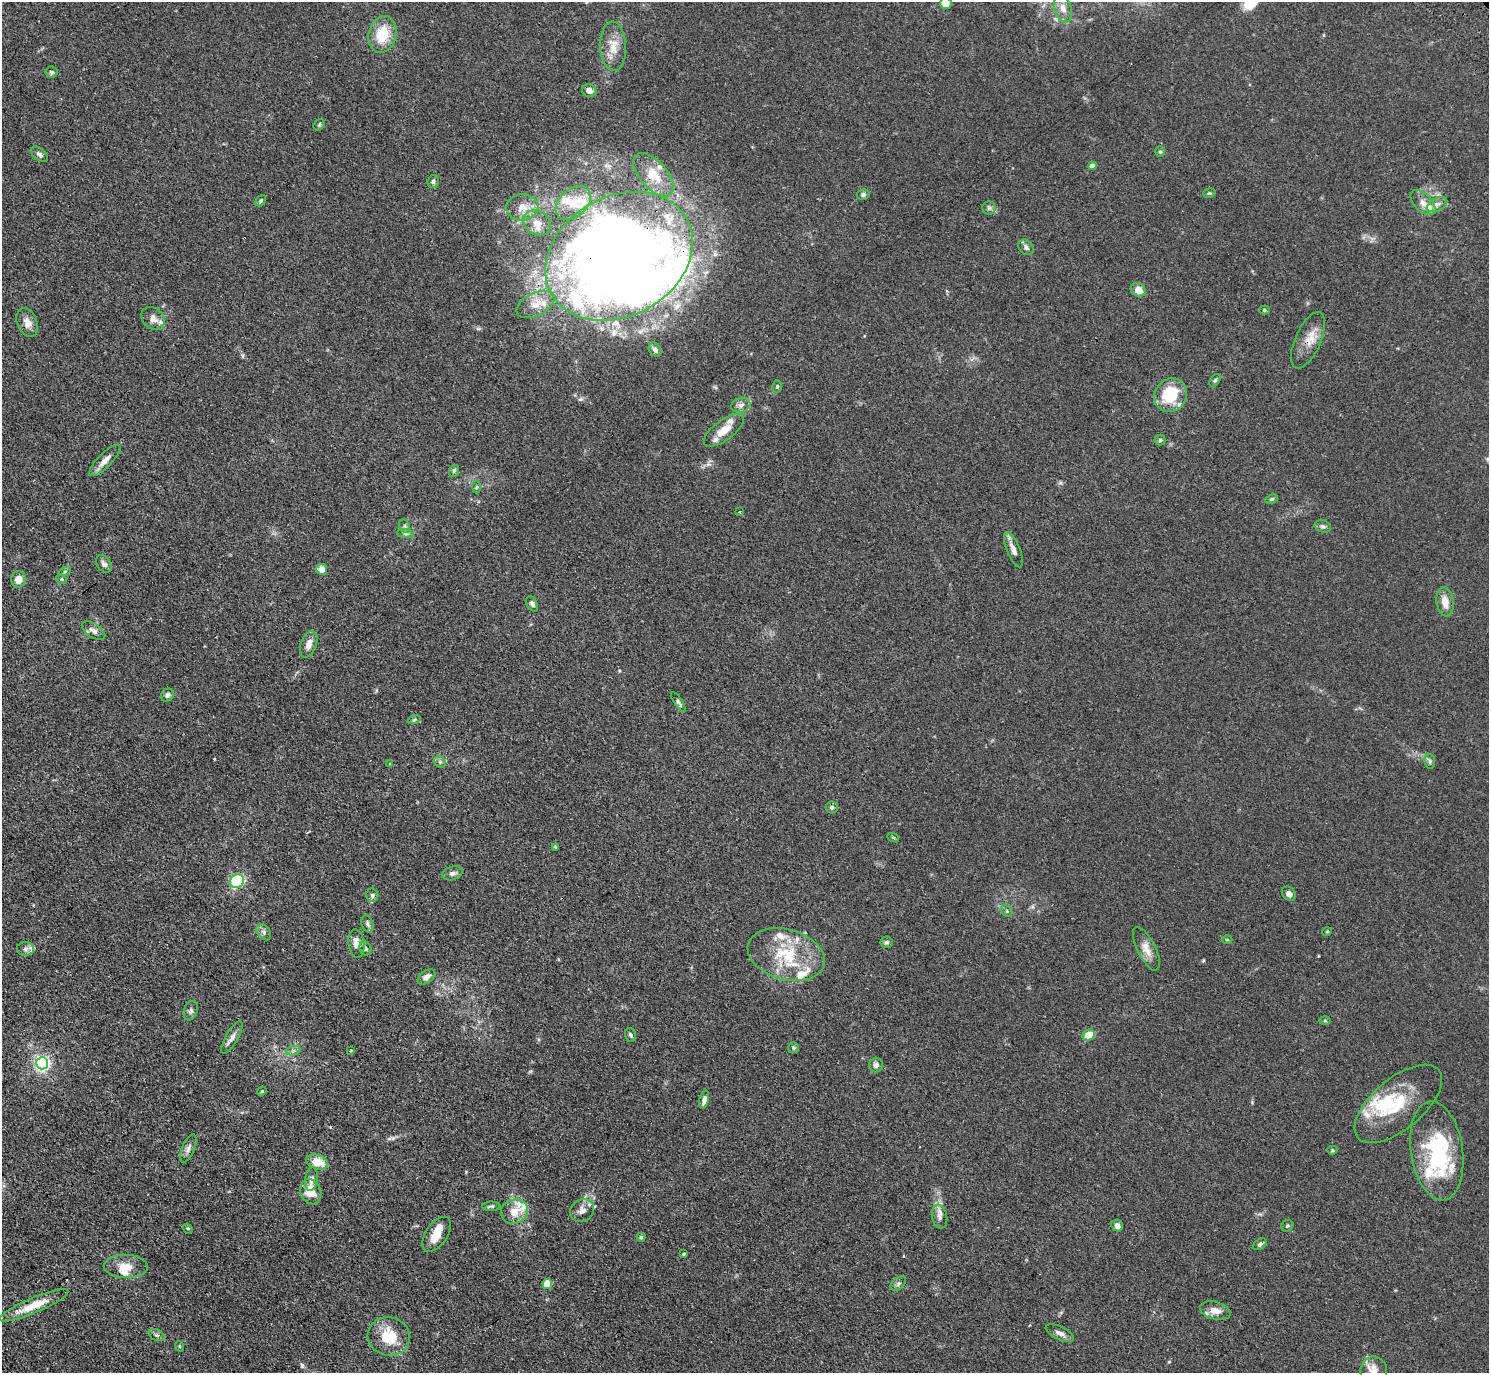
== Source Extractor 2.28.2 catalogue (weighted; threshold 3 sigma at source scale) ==
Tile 7 of 4 x 4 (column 3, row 2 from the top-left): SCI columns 3024-4510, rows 3083-4453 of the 6046 x 6025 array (HDU 1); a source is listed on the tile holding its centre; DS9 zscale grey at full resolution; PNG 1491 x 1375 px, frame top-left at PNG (2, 2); each listed source drawn as its Kron ellipse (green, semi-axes under 4 px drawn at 4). Shown black and unused: <1% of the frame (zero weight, under 3 of 4 exposures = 4% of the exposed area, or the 3 px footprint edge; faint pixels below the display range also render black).
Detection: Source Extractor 2.28.2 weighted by HDU 2 'WHT'; one run over the whole footprint, this tile lists its part. Background 0.0335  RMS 0.0033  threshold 0.0147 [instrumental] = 3 sigma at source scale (4.5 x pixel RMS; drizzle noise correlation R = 1.50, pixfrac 1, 0.05/0.05 arcsec/px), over >= 5 px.
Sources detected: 142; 3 inside a brighter object's white glare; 1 cosmic-ray / hot-pixel residue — neither listed nor drawn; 19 inside a brighter listed object's ellipse — not listed separately; the other 119 listed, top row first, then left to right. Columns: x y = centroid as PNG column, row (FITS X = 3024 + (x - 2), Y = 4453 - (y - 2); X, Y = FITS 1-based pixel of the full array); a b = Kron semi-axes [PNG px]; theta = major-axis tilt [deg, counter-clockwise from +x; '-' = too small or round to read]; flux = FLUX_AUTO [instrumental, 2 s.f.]
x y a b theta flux
946 3 6 6 - 4.7
1063 8 14 8 -73 3.2
382 34 19 13 77 9.4
613 46 25 13 -88 5.6
51 72 6 5 - 0.65
589 91 7 6 - 1.9
319 125 6 5 - 0.49
1160 152 5 4 - 0.45
40 154 10 6 -40 1.1
1092 166 4 4 - 2.2
654 175 26 13 -48 6.5
433 181 6 5 - 0.81
1209 193 6 4 18 0.44
863 194 6 5 - 0.79
261 201 6 4 51 0.5
573 203 20 14 41 7
1423 203 15 8 -45 2.7
1437 204 11 6 26 1.5
522 207 16 13 5 4.3
989 208 6 6 - 0.8
537 223 14 11 -35 3.7
1026 247 9 6 -47 1.1
619 256 77 60 29 580
1138 290 8 6 -37 3.3
536 304 20 11 26 4.3
1264 310 5 4 - 0.43
153 318 13 10 -44 2.6
27 322 15 10 -69 2.7
1308 340 30 12 66 5.6
655 350 7 6 - 1.3
1215 380 7 4 53 0.54
777 386 6 5 - 0.58
1171 395 17 15 52 14
741 405 9 7 19 1.7
724 430 24 10 37 4.8
1160 440 5 5 - 0.57
105 460 21 7 45 2.6
454 471 6 5 - 0.68
476 487 6 4 88 0.41
1271 499 6 4 27 0.5
739 512 3 3 - 0.59
405 526 7 5 -61 0.64
1323 526 8 6 -16 0.86
405 534 9 4 -9 0.72
1013 550 19 6 -67 2.4
104 564 10 6 -51 1.2
322 569 5 5 - 3.4
65 571 6 3 19 0.44
18 579 8 7 - 3.5
62 579 5 4 - 0.45
1445 602 15 8 -80 3.4
532 604 8 5 -61 1
93 631 13 7 -33 1.7
309 644 14 8 70 2.5
167 695 7 6 - 1.1
678 702 12 3 -56 0.79
414 720 6 4 20 0.5
1430 761 7 5 -83 0.68
440 762 6 5 - 0.66
390 763 3 3 - 1
832 807 6 6 - 0.72
893 837 6 3 -21 0.37
555 847 3 3 - 0.31
452 873 10 6 15 1.3
237 881 7 6 - 29
1289 894 8 6 -48 1.4
372 895 7 6 - 0.72
1007 911 6 5 - 0.48
367 924 8 5 -70 0.9
264 932 9 6 -53 0.98
1327 932 5 3 - 0.25
1227 940 5 3 - 0.27
887 942 6 6 - 0.68
356 943 14 8 -82 2.5
365 948 7 6 - 1
25 949 8 6 1 1.3
1146 949 24 9 -63 3.5
786 955 39 25 -16 19
426 977 10 6 39 1.7
191 1011 10 7 71 1.1
1325 1021 6 4 -1 0.41
630 1035 7 5 -70 0.71
1089 1035 6 5 - 5
232 1037 18 6 60 1.9
794 1048 5 5 - 0.58
351 1050 3 3 - 0.42
293 1051 7 4 18 0.78
42 1063 6 6 - 96
876 1065 7 7 - 1.4
262 1091 5 3 - 0.31
704 1100 9 4 76 1.5
1398 1104 53 25 40 18
188 1148 15 6 67 1.5
1332 1150 5 4 - 0.45
1437 1151 50 26 -82 33
317 1162 11 7 -18 5.9
311 1179 12 6 82 1.5
311 1192 13 10 -67 5.4
491 1206 9 4 -1 0.68
582 1210 12 11 - 2.3
514 1212 14 12 27 4.5
940 1217 12 7 -79 1.8
1117 1226 6 5 - 1.4
1287 1226 6 5 - 0.57
188 1229 5 4 - 0.75
437 1234 20 10 56 4.9
641 1237 4 3 - 0.49
1260 1244 8 5 33 0.7
684 1254 4 3 - 0.35
126 1266 22 11 -1 4.7
547 1284 5 5 - 11
898 1284 9 5 41 0.82
34 1305 37 7 23 7.6
1215 1311 15 9 -15 3.1
1060 1333 15 6 -26 1.6
157 1335 8 5 -25 0.77
389 1336 21 19 -17 10
179 1346 5 3 - 0.32
1374 1371 14 13 - 3
Overlapping masked pixels (flux is a lower limit): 4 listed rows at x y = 619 256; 1308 340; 1171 395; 237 881
Isophote crosses this tile's border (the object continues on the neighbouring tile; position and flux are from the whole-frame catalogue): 2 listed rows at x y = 946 3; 1374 1371